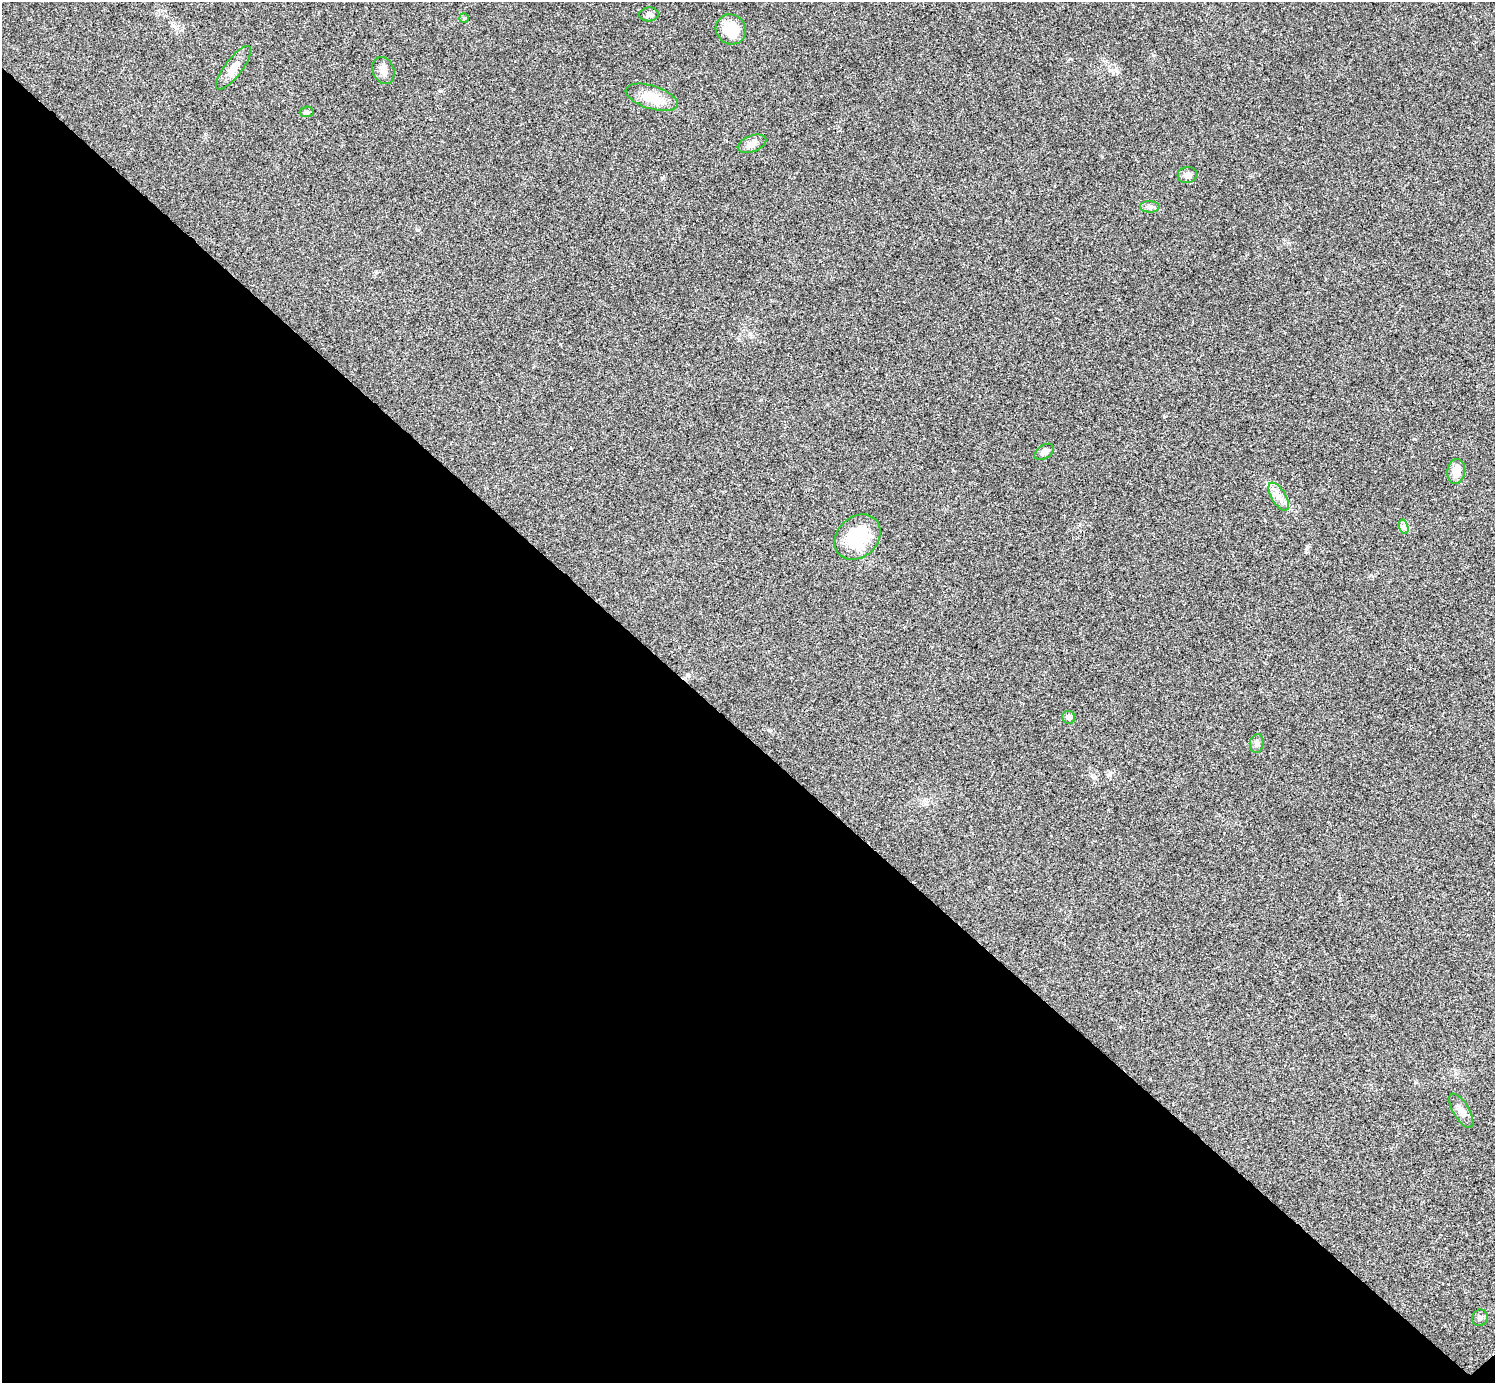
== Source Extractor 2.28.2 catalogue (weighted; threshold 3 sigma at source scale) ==
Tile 14 of 4 x 4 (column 2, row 4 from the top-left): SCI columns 1501-2993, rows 301-1681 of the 5983 x 5983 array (HDU 1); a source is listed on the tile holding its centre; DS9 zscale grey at full resolution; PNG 1497 x 1385 px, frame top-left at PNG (2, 2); each listed source drawn as its Kron ellipse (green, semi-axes under 4 px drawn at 4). Shown black and unused: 47% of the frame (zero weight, under 3 of 4 exposures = <1% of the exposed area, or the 3 px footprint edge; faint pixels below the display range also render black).
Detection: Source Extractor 2.28.2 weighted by HDU 2 'WHT'; one run over the whole footprint, this tile lists its part. Background 0.0195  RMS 0.004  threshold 0.0181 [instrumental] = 3 sigma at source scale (4.5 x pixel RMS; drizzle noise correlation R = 1.50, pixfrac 1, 0.05/0.05 arcsec/px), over >= 5 px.
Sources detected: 19; all 19 listed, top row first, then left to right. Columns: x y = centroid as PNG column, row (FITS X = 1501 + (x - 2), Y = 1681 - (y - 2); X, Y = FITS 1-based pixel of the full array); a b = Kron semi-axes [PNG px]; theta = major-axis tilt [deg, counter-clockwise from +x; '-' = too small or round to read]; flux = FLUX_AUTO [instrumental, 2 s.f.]
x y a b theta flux
649 14 9 7 3 1.4
464 18 5 5 - 0.57
731 29 15 14 - 11
233 68 27 8 53 4.6
383 70 14 10 -67 2.5
652 97 27 11 -17 8.8
307 112 7 5 1 0.78
752 144 15 8 20 3
1187 175 9 8 - 1.9
1150 207 9 6 -2 1.3
1044 452 11 6 33 1.9
1456 471 12 9 80 4.8
1279 497 16 7 -59 3.2
1404 527 7 4 -72 1.1
858 537 25 20 43 19
1069 717 6 6 - 1.2
1257 743 9 7 81 1.3
1461 1111 19 8 -59 3
1480 1318 8 7 - 1.2
Unlisted compact peaks at least as high as the median listed source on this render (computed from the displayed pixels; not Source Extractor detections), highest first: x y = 1153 55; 418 230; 1164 417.